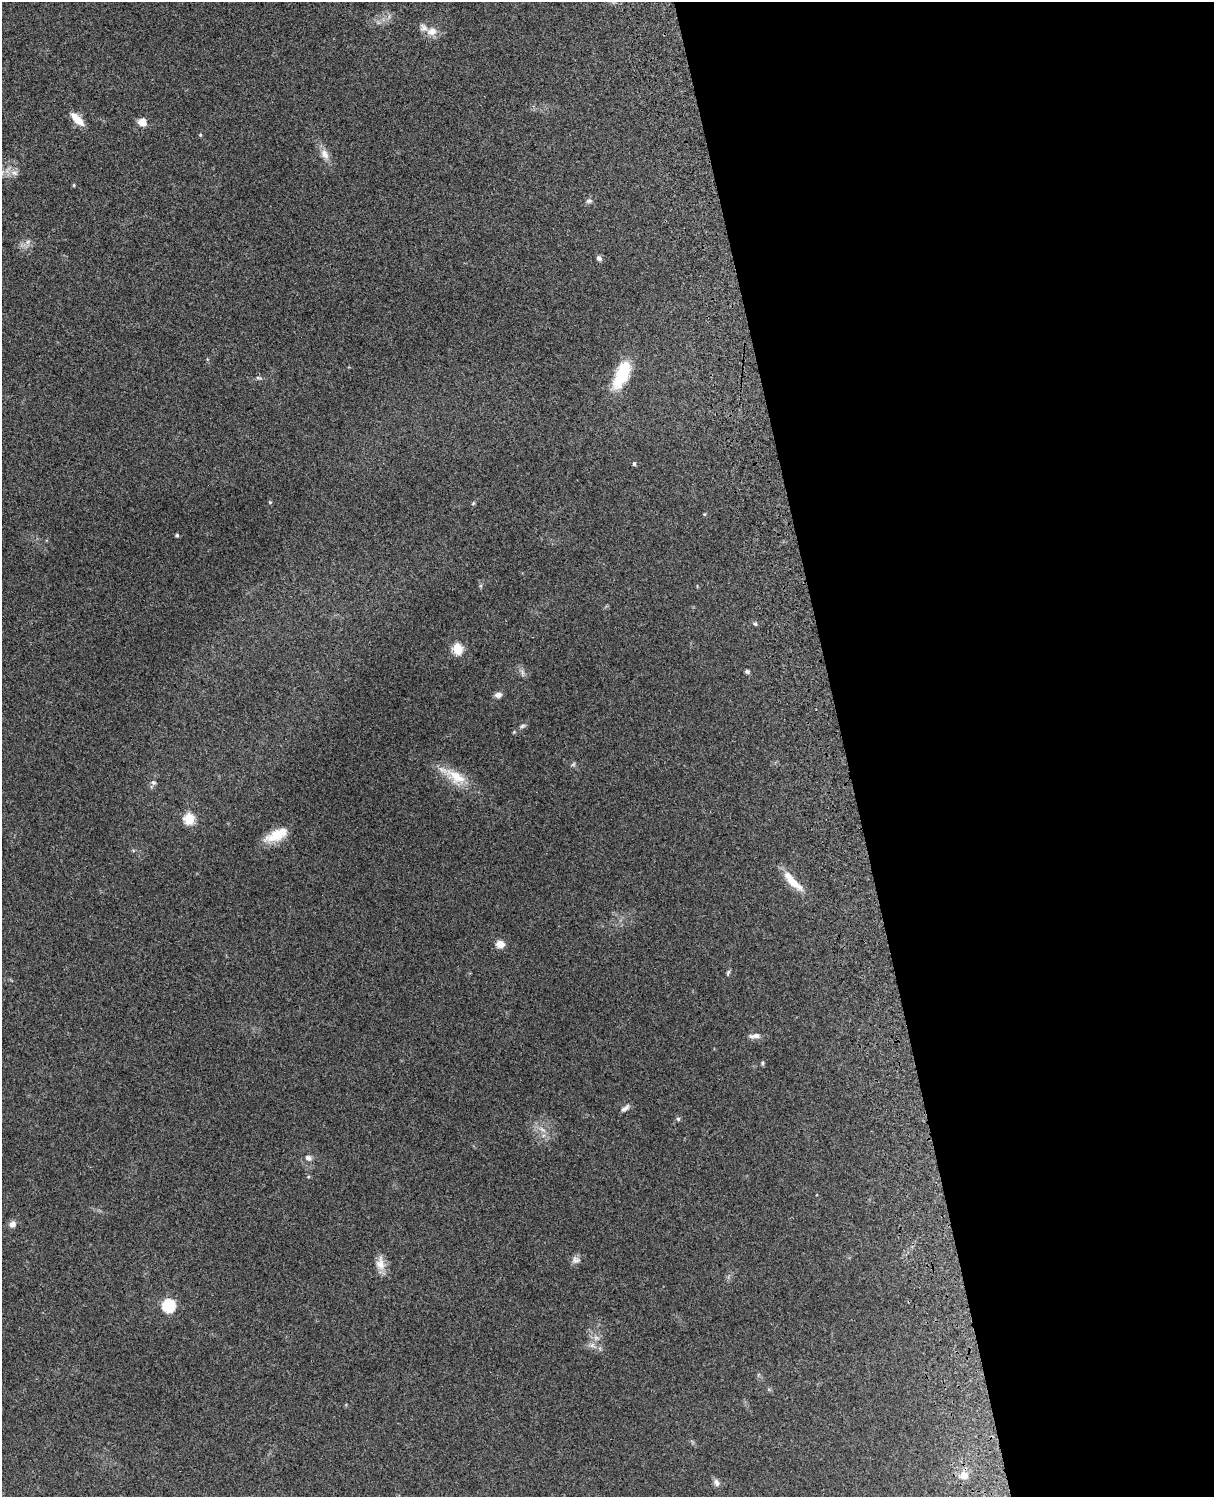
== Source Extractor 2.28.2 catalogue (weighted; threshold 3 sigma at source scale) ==
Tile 8 of 4 x 3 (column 4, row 2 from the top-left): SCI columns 3757-4968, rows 1661-3155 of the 5089 x 4928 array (HDU 1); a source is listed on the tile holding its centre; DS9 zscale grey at full resolution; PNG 1216 x 1499 px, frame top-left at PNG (2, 2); no overlay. Shown black and unused: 31% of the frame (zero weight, under 3 of 4 exposures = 6% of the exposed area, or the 3 px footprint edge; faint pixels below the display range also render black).
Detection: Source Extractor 2.28.2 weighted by HDU 2 'WHT'; one run over the whole footprint, this tile lists its part. Background 0.29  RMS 0.0094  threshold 0.0423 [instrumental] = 3 sigma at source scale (4.5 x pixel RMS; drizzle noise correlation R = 1.50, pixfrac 1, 0.05/0.05 arcsec/px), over >= 5 px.
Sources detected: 45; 1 inside a brighter listed object's ellipse — not listed separately; the other 44 listed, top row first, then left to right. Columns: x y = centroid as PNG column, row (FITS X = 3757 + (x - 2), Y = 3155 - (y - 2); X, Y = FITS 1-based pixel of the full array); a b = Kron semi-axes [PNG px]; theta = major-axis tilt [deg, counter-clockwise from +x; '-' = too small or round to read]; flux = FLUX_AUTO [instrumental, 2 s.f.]
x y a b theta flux
432 31 12 9 16 8.8
77 119 20 8 -45 11
142 122 10 9 - 7.3
200 135 5 4 - 0.92
325 154 15 9 -60 7.4
14 173 11 7 -7 4.9
74 185 5 3 - 0.84
589 201 9 6 10 2.5
28 242 8 5 60 2.9
599 258 7 6 - 2.8
622 375 36 15 66 36
258 378 6 4 -8 1.6
634 464 5 4 - 1.3
270 502 4 4 - 0.89
473 503 6 4 55 1.1
177 535 5 4 - 1.4
755 624 5 4 - 1.3
457 649 6 5 - 63
747 671 6 5 - 1.8
522 672 8 5 -60 2.8
498 695 9 6 12 4.2
522 726 8 5 27 2
514 732 4 4 - 0.89
573 764 7 5 32 1.5
456 777 33 15 -31 24
153 782 7 6 - 2.2
189 819 6 5 - 65
276 835 30 12 24 20
793 881 35 9 -46 17
500 944 9 8 - 7.7
728 972 8 4 63 1.5
755 1036 15 6 8 4.5
762 1063 6 4 -90 1.3
625 1108 12 5 38 3.6
678 1119 5 5 - 1.7
542 1129 10 4 -30 3.1
308 1158 10 7 -35 3.4
12 1224 9 7 44 4.4
575 1260 11 10 - 4.3
380 1264 19 11 -85 9.5
168 1306 6 6 - 110
593 1345 12 6 -35 4.8
964 1475 10 9 - 7.6
717 1483 10 7 -67 3.9